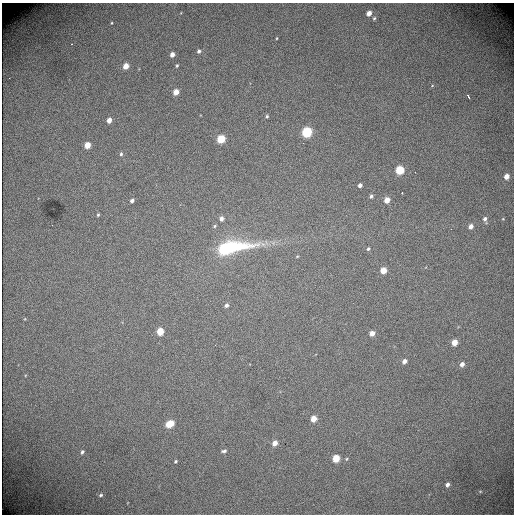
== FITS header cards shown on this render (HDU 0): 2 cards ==
NAXIS1  =                  512 /fastest changing axis
NAXIS2  =                  512 /next to fastest changing axis

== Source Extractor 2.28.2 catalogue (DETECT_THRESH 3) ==
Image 512 x 512 px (HDU 0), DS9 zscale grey, 1 PNG px = 1 image px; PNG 516 x 516 px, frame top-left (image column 1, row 512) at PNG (2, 3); no overlay
Background 2100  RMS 32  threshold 97.5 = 3 sigma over >= 5 px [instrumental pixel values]
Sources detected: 52; all 52 listed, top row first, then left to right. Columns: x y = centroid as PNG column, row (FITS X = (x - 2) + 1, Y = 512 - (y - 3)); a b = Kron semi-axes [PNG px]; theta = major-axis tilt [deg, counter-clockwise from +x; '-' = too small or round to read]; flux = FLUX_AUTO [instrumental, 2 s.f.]
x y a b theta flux
369 13 4 4 - 15000
374 18 5 4 - 2800
112 23 4 3 - 1700
277 38 4 3 - 1700
72 44 3 2 - 2500
199 51 4 4 - 5100
172 54 4 4 - 12000
177 65 4 3 - 2700
126 66 5 4 - 27000
176 92 5 4 - 25000
468 96 5 3 - 10000
267 116 4 3 - 2900
109 120 5 4 - 17000
307 132 6 5 - 190000
221 139 5 5 - 86000
303 143 3 2 - 2200
87 145 5 4 - 34000
121 154 5 4 - 3700
400 170 5 5 - 96000
506 176 5 4 - 17000
360 185 4 4 - 7700
402 193 3 3 - 3300
371 196 5 4 - 4900
387 200 5 4 - 23000
132 201 4 4 - 6700
98 215 4 3 - 3000
221 219 5 5 - 8700
485 219 7 5 -75 7000
503 219 4 3 - 1500
52 225 2 2 - 1300
215 226 6 4 30 2900
471 226 5 5 - 11000
228 248 33 9 9 250000
368 249 5 4 - 3400
297 256 5 3 - 1900
383 270 5 4 - 31000
226 305 6 5 - 6600
160 331 5 5 - 53000
372 333 5 4 - 16000
454 342 5 4 - 29000
404 361 5 4 - 9800
462 364 5 4 - 10000
314 419 5 4 - 29000
169 424 7 5 29 59000
275 443 5 4 - 18000
224 451 6 4 16 4800
82 452 6 4 52 5200
336 458 5 5 - 52000
175 461 3 3 - 2800
447 484 4 4 - 8300
480 491 5 4 - 2500
101 495 5 4 - 3800